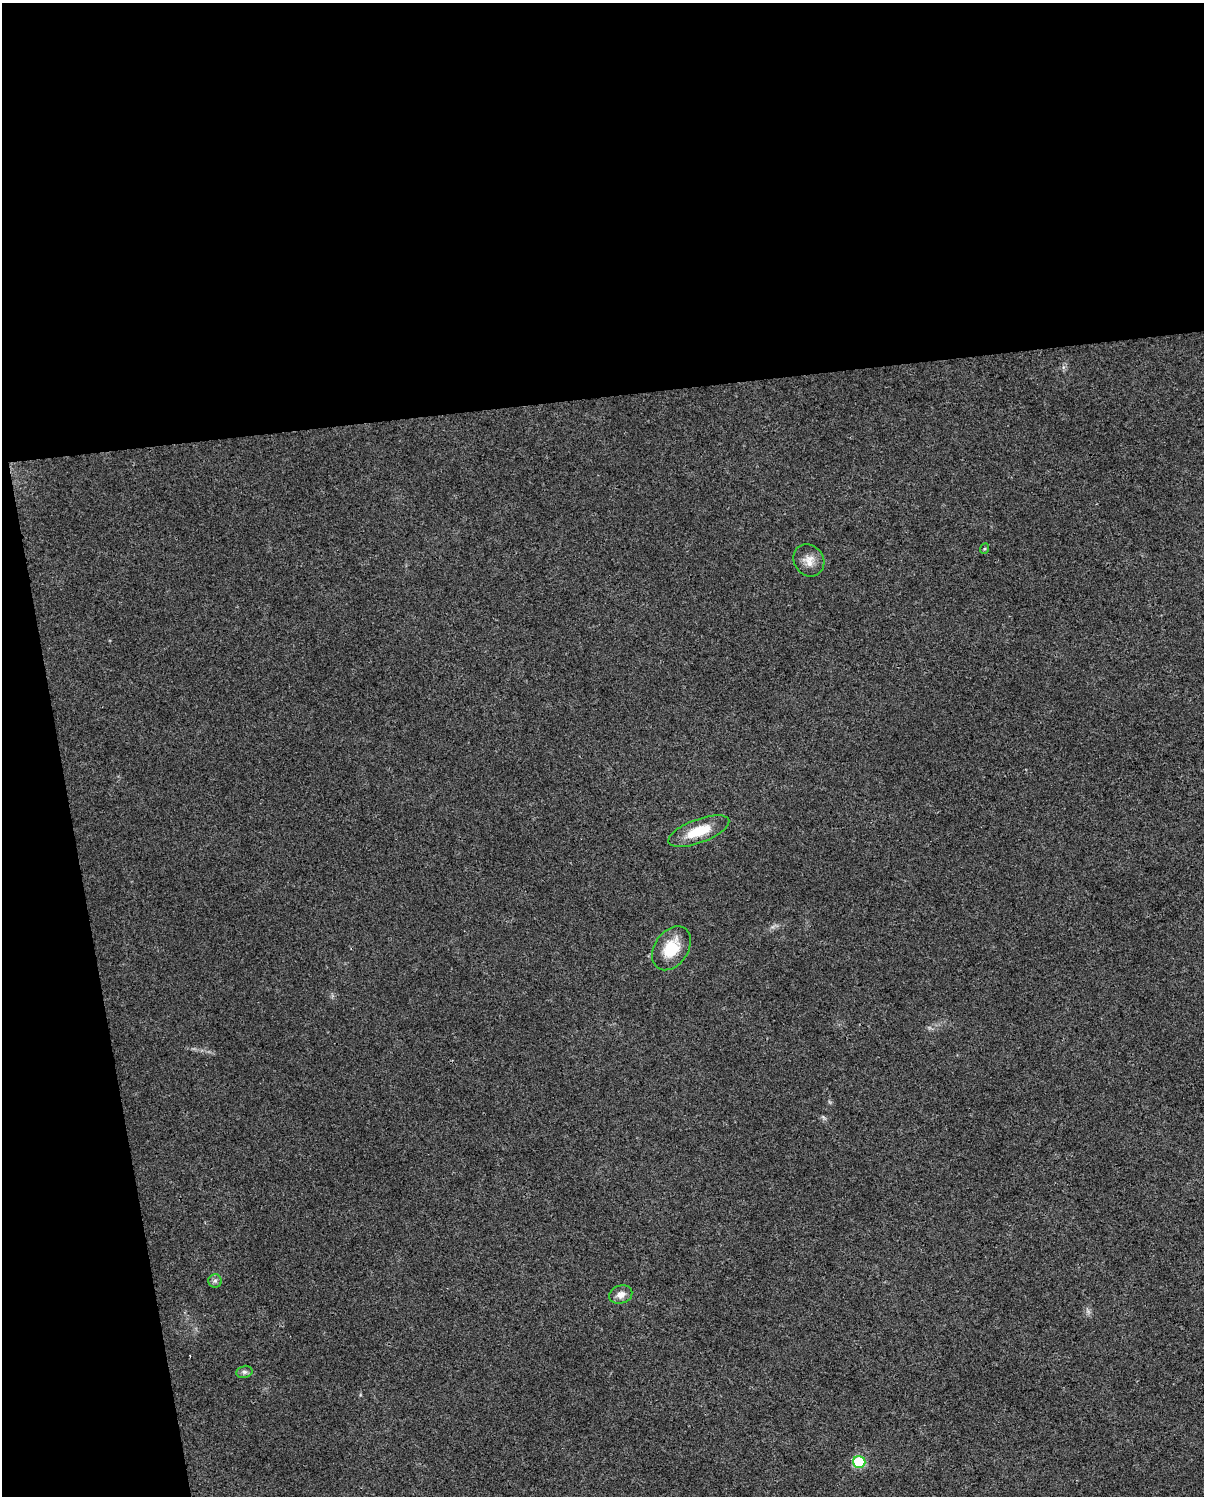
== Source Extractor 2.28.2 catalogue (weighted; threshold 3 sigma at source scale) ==
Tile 1 of 4 x 3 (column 1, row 1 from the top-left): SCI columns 1-1202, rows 3059-4552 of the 4806 x 4576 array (HDU 1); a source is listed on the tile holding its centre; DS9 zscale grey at full resolution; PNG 1206 x 1498 px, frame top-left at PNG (2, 3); each listed source drawn as its Kron ellipse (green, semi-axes under 4 px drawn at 4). Shown black and unused: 32% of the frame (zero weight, under 3 of 4 exposures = <1% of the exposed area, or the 3 px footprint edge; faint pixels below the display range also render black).
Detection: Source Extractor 2.28.2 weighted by HDU 2 'WHT'; one run over the whole footprint, this tile lists its part. Background 0.0315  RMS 0.0041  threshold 0.0183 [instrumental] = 3 sigma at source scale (4.5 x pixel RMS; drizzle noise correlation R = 1.50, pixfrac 1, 0.0396/0.0396 arcsec/px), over >= 5 px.
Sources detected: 9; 1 cosmic-ray / hot-pixel residue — neither listed nor drawn; the other 8 listed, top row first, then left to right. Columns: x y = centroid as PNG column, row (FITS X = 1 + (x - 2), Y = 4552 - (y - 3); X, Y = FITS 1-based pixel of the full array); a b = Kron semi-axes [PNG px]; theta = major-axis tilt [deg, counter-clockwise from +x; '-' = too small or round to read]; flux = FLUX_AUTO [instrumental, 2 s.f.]
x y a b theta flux
984 549 5 3 - 0.44
809 560 17 14 -54 4.5
699 831 32 12 20 11
671 948 24 16 55 13
215 1281 6 6 - 1
621 1294 12 9 16 2.9
244 1372 8 6 12 1.1
859 1462 6 6 - 31